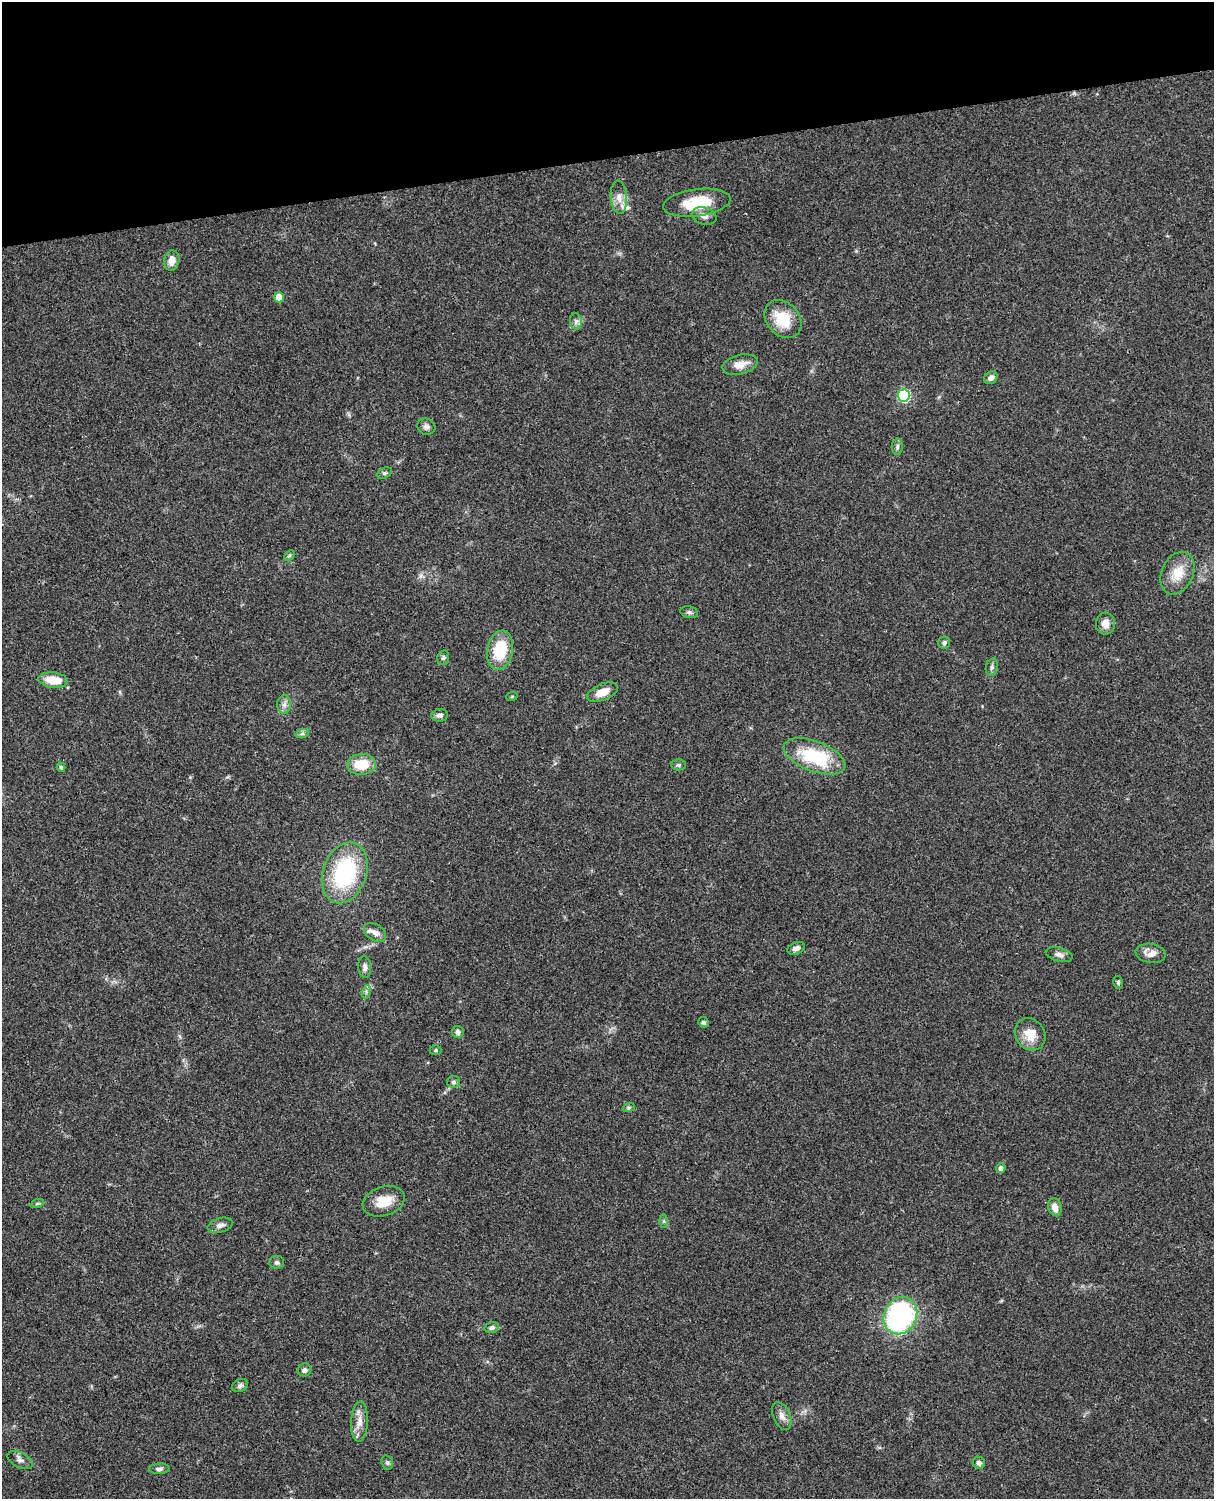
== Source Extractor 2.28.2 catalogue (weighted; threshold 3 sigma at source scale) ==
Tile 3 of 4 x 3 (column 3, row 1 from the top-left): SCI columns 2548-3759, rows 3271-4767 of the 5091 x 4931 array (HDU 1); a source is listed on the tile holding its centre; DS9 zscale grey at full resolution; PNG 1216 x 1501 px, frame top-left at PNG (2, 2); each listed source drawn as its Kron ellipse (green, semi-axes under 4 px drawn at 4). Shown black and unused: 10% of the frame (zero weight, under 3 of 4 exposures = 6% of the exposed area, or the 3 px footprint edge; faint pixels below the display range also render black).
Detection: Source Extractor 2.28.2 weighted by HDU 2 'WHT'; one run over the whole footprint, this tile lists its part. Background 0.0755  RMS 0.0058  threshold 0.026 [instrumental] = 3 sigma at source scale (4.5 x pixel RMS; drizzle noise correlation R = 1.50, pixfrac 1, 0.05/0.05 arcsec/px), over >= 5 px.
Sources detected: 63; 1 inside a brighter listed object's ellipse — not listed separately; the other 62 listed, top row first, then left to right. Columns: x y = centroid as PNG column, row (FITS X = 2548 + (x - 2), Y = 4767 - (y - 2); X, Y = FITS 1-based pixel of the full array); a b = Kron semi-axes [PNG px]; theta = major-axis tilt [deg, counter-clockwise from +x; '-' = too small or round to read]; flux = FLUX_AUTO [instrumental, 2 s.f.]
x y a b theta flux
619 197 16 8 -86 4.4
697 203 34 13 8 21
704 216 12 8 -15 3.6
172 260 10 7 78 5.4
279 297 5 5 - 8.8
783 319 21 16 -48 17
576 321 8 6 -83 1.8
740 365 18 9 14 6
991 378 7 6 - 2.5
904 395 6 6 - 61
426 427 9 8 - 2
897 446 8 5 87 1.4
385 473 7 5 27 1.1
289 555 6 4 44 0.77
1177 573 22 16 65 11
689 612 9 5 -11 1.3
1105 624 11 9 88 4.9
944 643 6 6 - 1.5
500 650 20 12 78 22
443 658 7 5 74 1.2
992 667 8 6 75 1.6
53 680 15 7 -7 12
603 692 16 8 23 7.3
512 696 6 3 20 0.62
284 704 9 7 89 2.5
440 715 8 6 9 2.1
302 734 7 4 19 1.1
814 756 32 15 -21 36
361 764 14 10 4 14
678 765 7 5 0 1.1
61 767 5 4 - 0.86
345 873 31 21 71 55
375 932 12 8 -33 3.7
796 948 9 6 22 2.4
1151 953 15 9 -9 4.9
1059 955 14 7 -14 2.8
365 967 11 6 -87 2.2
1118 982 6 5 - 0.93
366 992 7 4 73 1.2
704 1022 5 5 - 1.1
458 1032 6 6 - 2.1
1030 1034 17 14 -55 10
436 1050 6 5 - 0.92
454 1082 6 6 - 1.5
629 1107 6 4 19 0.87
1001 1168 5 4 - 2.4
384 1201 22 14 18 11
37 1204 7 4 19 0.88
1055 1207 9 6 -75 4.2
664 1221 6 4 -90 0.92
220 1225 13 7 15 2.6
277 1262 7 6 - 1.4
900 1316 19 16 64 93
492 1328 7 5 15 1.5
304 1370 7 6 - 2.1
240 1386 8 6 27 1.7
782 1416 15 8 -67 3.6
359 1421 20 8 87 5.7
20 1460 13 7 -26 2.7
387 1463 7 5 -71 1.1
979 1463 6 6 - 1.8
159 1469 10 5 5 1.8